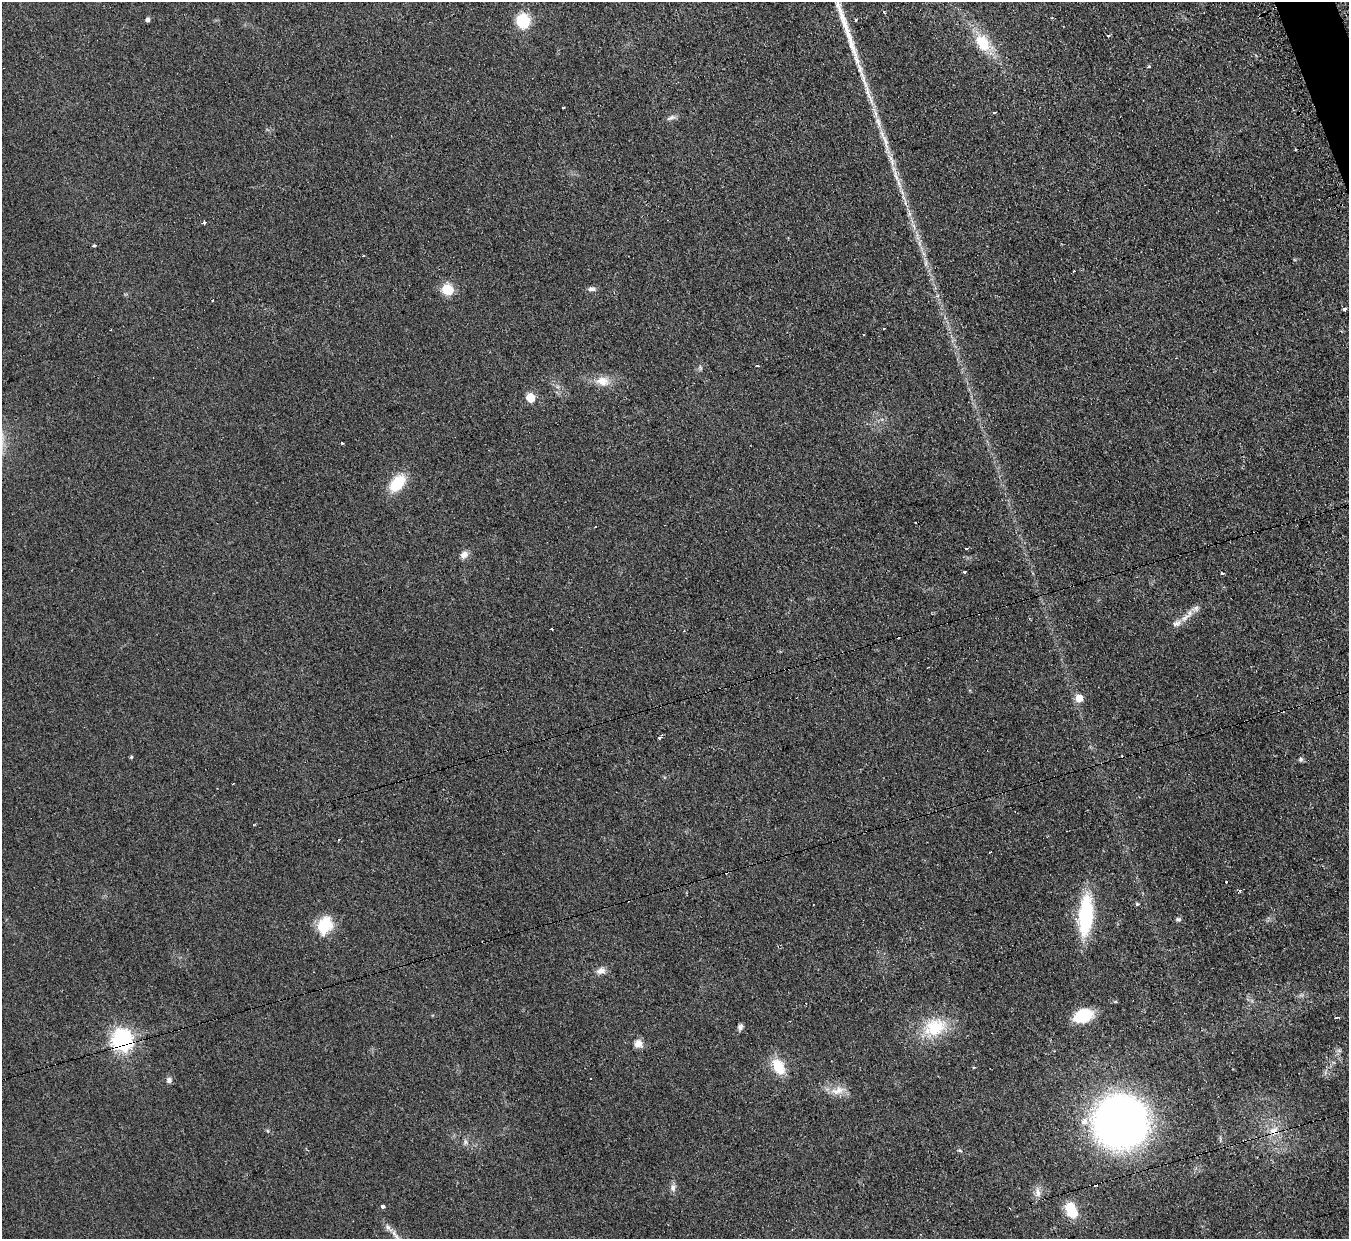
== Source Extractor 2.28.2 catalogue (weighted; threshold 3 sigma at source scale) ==
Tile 10 of 4 x 4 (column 2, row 3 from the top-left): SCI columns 1366-2712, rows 1517-2753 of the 5413 x 5375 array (HDU 1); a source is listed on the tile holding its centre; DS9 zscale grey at full resolution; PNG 1351 x 1241 px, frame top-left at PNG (2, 2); no overlay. Shown black and unused: <1% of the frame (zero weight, under 2 of 3 exposures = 2% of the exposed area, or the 3 px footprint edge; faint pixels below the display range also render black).
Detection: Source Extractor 2.28.2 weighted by HDU 2 'WHT'; one run over the whole footprint, this tile lists its part. Background 0.0957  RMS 0.011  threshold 0.0514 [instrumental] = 3 sigma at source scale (4.5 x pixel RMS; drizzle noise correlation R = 1.50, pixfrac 1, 0.05/0.05 arcsec/px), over >= 5 px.
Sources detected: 82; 15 cosmic-ray / hot-pixel residue — not listed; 4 inside a brighter listed object's ellipse — not listed separately; the other 63 listed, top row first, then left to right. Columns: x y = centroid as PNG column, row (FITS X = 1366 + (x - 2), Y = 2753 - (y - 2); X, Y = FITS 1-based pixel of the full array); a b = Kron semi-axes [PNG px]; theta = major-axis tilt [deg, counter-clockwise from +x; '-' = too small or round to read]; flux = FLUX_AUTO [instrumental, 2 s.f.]
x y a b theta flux
884 11 4 3 - 1.7
147 20 4 4 - 3.8
523 21 13 12 - 43
1108 35 3 3 - 6
982 43 20 14 -59 35
1149 66 4 3 - 2.5
563 107 3 3 - 2.3
994 112 3 3 - 3.5
671 118 14 6 18 4.3
885 140 20 5 -67 10
896 176 22 5 -72 11
905 203 9 4 -81 3.3
204 222 4 3 - 3.8
919 243 7 4 -72 2.9
94 245 4 3 - 4.1
363 256 3 2 - 1.2
926 263 10 4 79 2.8
447 289 14 12 -36 20
591 289 9 6 -4 3.8
1344 308 3 3 - 23
757 365 3 3 - 2.7
602 381 18 12 -10 15
530 398 5 5 - 43
342 443 3 2 - 1.1
397 483 20 12 50 38
966 548 3 2 - 1.7
464 555 10 8 36 6.7
965 571 3 2 - 2.2
1222 573 3 3 - 2.6
1185 618 20 6 38 10
551 629 3 3 - 2.3
1079 698 6 5 - 18
660 737 7 2 51 2.5
131 757 5 4 - 1.3
1301 759 6 6 - 2.3
339 839 3 2 - 2.2
1240 890 4 4 - 1.9
1137 904 4 4 - 1.6
1086 915 42 14 86 90
1178 919 6 5 - 2.1
325 925 22 17 66 32
601 971 12 8 18 7.1
1083 1016 18 12 18 47
1337 1018 7 3 1 1.2
740 1027 7 6 - 3.8
935 1027 34 23 20 49
122 1040 8 7 - 670
638 1044 10 9 - 8.5
1339 1050 7 4 -1 2.2
778 1067 16 10 -61 32
974 1067 3 3 - 2.4
169 1080 7 7 - 3.7
838 1091 20 11 14 14
1120 1122 39 39 - 730
1273 1130 14 8 35 11
268 1131 6 3 -70 1.3
465 1142 9 4 -82 2.8
960 1150 7 3 -9 1.5
673 1188 11 7 -79 4.8
1038 1192 14 7 -82 6.6
383 1206 4 4 - 4.3
1071 1211 20 11 -63 28
389 1228 18 7 -40 7.9
Overlapping masked pixels (flux is a lower limit): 2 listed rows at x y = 122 1040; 1273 1130
Unlisted compact peaks at least as high as the median listed source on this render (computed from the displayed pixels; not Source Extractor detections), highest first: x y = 857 61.